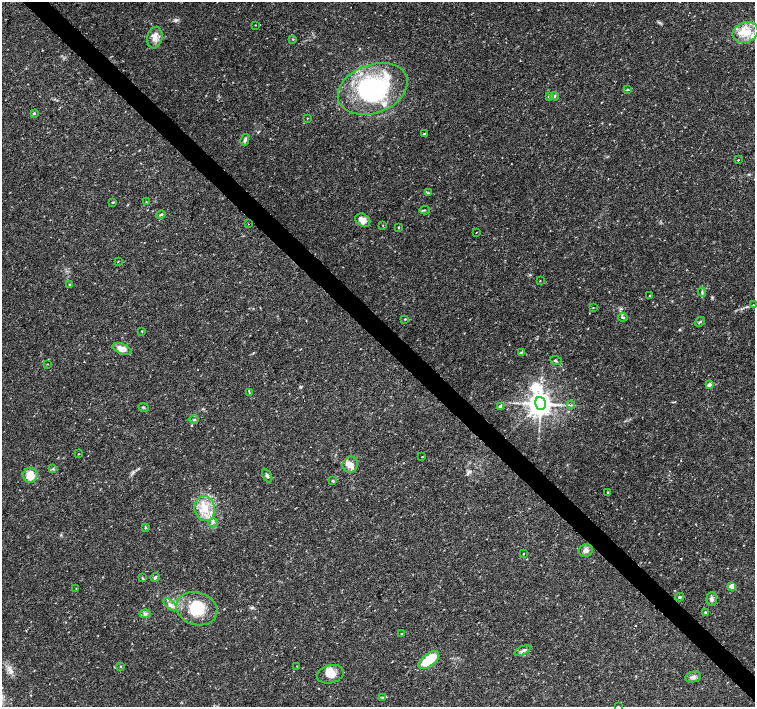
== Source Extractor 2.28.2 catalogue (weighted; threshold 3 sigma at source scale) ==
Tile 6 of 4 x 4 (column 2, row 2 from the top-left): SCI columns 1509-3013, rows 2977-4385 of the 6033 x 6019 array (HDU 1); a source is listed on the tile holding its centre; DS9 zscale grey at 2 x 2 block average (1 PNG px = mean of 2 x 2 image px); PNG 757 x 709 px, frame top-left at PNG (2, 2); each listed source drawn as its Kron ellipse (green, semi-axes under 4 px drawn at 4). Shown black and unused: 3% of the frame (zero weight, under 3 of 4 exposures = <1% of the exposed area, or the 3 px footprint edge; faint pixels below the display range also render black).
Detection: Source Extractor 2.28.2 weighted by HDU 2 'WHT'; one run over the whole footprint, this tile lists its part. Background 0.0374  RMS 0.0037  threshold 0.0167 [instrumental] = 3 sigma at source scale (4.5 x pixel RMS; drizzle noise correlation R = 1.50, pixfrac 1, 0.0396/0.0396 arcsec/px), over >= 5 px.
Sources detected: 84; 7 inside a brighter listed object's ellipse — not listed separately; the other 77 listed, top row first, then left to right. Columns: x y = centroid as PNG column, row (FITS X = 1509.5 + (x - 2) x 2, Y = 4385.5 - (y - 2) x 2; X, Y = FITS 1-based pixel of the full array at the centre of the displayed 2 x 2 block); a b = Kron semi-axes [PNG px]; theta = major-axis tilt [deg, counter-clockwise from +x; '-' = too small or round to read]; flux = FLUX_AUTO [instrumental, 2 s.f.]
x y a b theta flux
255 25 3 2 - 0.34
745 32 13 10 22 16
155 38 11 7 77 6.7
293 39 3 2 - 0.69
373 89 36 24 20 140
628 90 3 2 - 0.63
549 96 4 3 - 1.5
554 96 4 3 - 1.3
34 113 4 3 - 1.1
307 118 2 2 - 0.44
425 133 3 2 - 0.56
245 140 6 4 80 2.1
738 160 2 2 - 0.72
428 193 4 3 - 0.86
113 202 3 2 - 0.59
146 202 3 2 - 0.38
424 210 5 2 - 1.1
161 215 5 3 - 0.9
363 220 8 6 -33 7.3
248 224 2 2 - 0.54
383 225 2 2 - 0.39
399 228 3 2 - 0.76
476 232 2 2 - 0.28
118 261 2 2 - 0.45
540 281 3 2 - 0.42
70 284 4 3 - 0.91
702 292 4 3 - 1.1
650 295 2 2 - 0.6
753 305 3 2 - 0.44
593 307 3 2 - 0.4
623 317 4 3 - 1
405 319 3 2 - 0.68
700 322 5 2 - 0.87
142 331 3 2 - 0.58
122 349 10 5 -22 7.1
521 352 4 3 - 1
556 360 6 3 -22 1.2
47 364 3 2 - 0.37
709 385 2 2 - 6.2
249 392 3 2 - 0.58
540 404 6 5 - 1100
571 405 3 2 - 0.7
501 406 3 2 - 7
143 407 5 3 - 1
194 420 4 2 - 0.84
79 454 2 2 - 0.35
422 457 2 2 - 0.35
350 464 8 7 - 6.4
53 469 3 3 - 1.1
30 475 7 7 - 16
267 475 7 3 -61 1.7
333 481 3 3 - 1
607 492 2 2 - 0.54
205 508 13 10 -79 15
213 523 5 2 - 1.2
145 528 3 2 - 0.71
586 550 7 6 - 3.8
523 554 3 2 - 0.43
155 577 5 4 - 1.7
142 578 3 2 - 0.65
732 586 3 3 - 14
76 589 3 2 - 0.35
680 597 4 3 - 1.1
712 599 7 5 87 2.4
170 605 8 4 -42 3.2
197 609 21 16 -17 32
705 612 3 3 - 0.86
145 614 6 4 6 2
401 634 3 2 - 0.47
523 651 9 3 24 2
429 660 12 6 38 31
120 666 3 2 - 0.59
297 666 2 2 - 0.4
330 674 13 9 14 9.1
693 677 8 5 11 3
382 697 4 2 - 0.68
618 706 3 2 - 0.36
Diffuse or blended objects may show on this block-average render without a row.